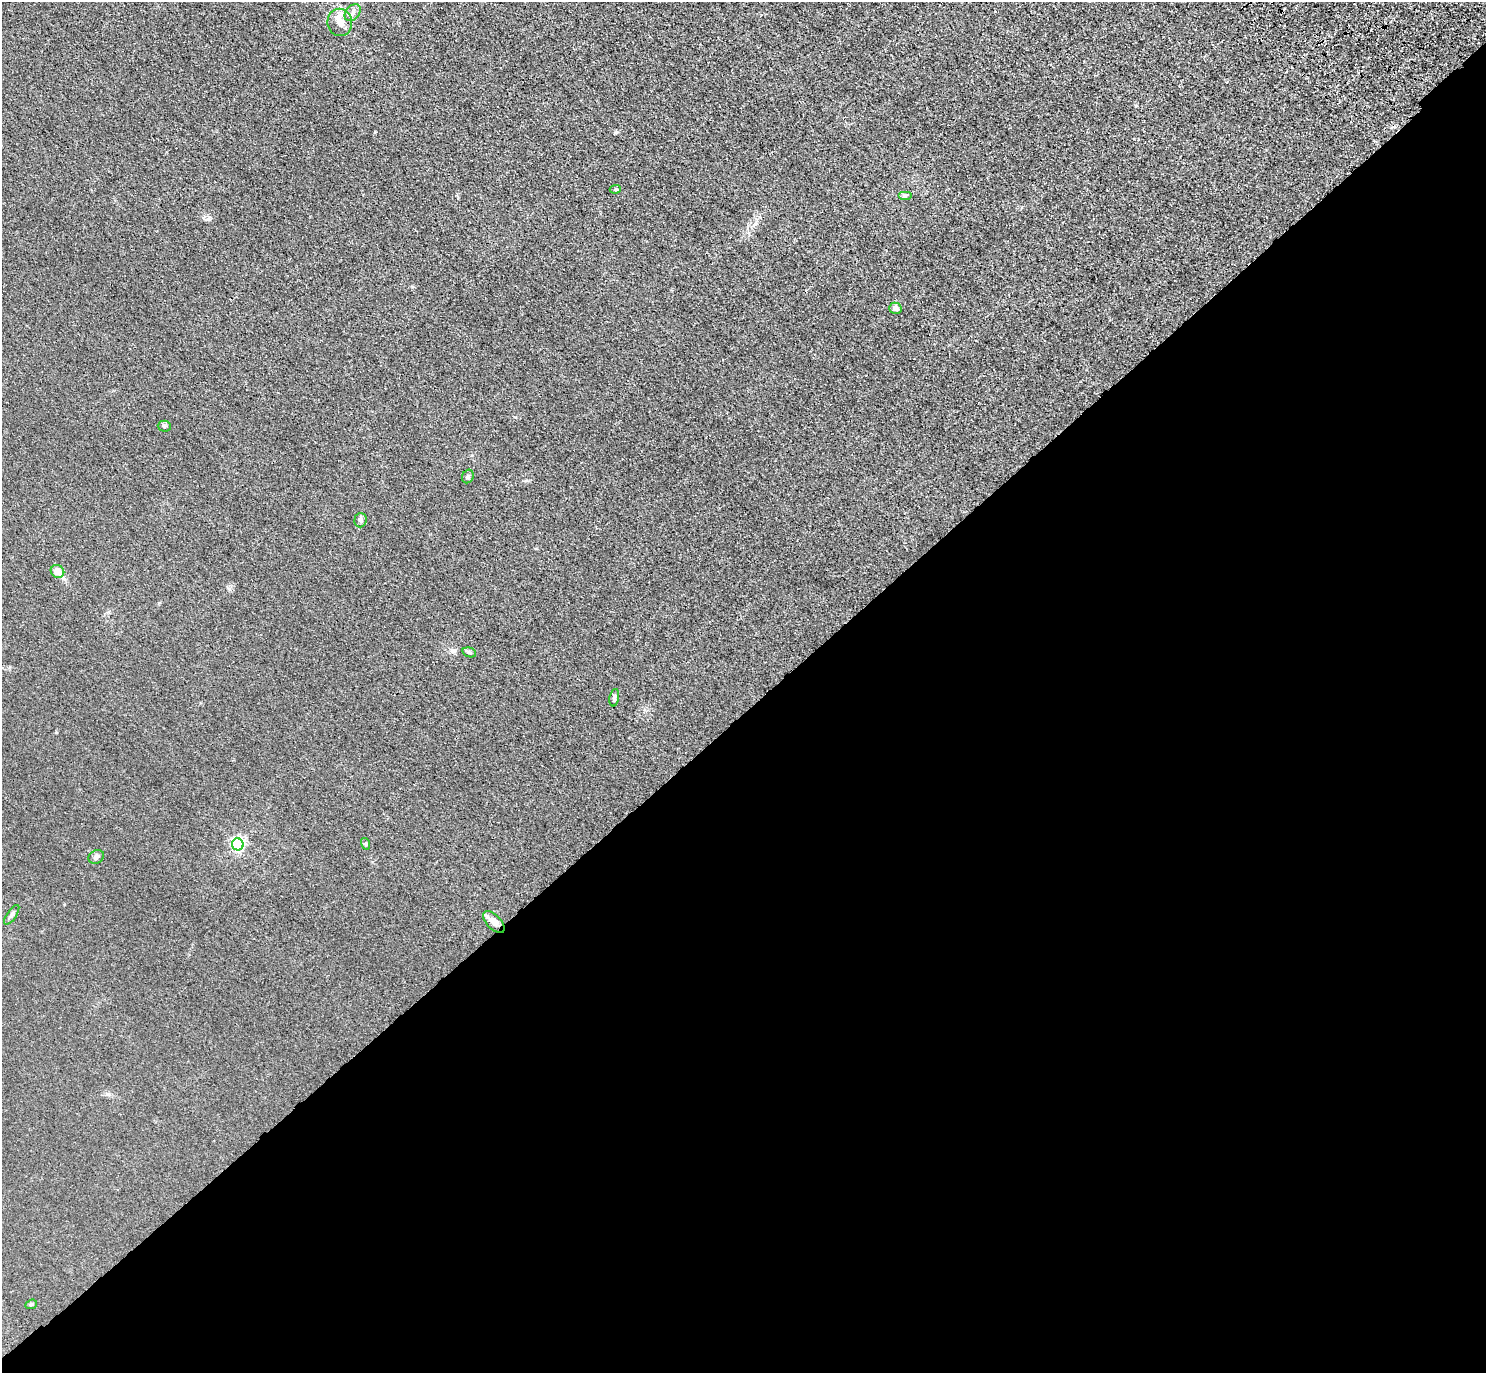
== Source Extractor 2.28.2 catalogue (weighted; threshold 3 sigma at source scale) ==
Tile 15 of 4 x 4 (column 3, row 4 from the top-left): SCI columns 3061-4544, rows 388-1758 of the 6120 x 6120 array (HDU 1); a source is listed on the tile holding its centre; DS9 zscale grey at full resolution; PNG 1488 x 1375 px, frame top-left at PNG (2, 2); each listed source drawn as its Kron ellipse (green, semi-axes under 4 px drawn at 4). Shown black and unused: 48% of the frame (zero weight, under 3 of 4 exposures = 6% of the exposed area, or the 3 px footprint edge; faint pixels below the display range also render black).
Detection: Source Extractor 2.28.2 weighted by HDU 2 'WHT'; one run over the whole footprint, this tile lists its part. Background 0.0132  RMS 0.0053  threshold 0.024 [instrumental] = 3 sigma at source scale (4.5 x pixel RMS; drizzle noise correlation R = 1.50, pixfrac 1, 0.05/0.05 arcsec/px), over >= 5 px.
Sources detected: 18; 1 cosmic-ray / hot-pixel residue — neither listed nor drawn; the other 17 listed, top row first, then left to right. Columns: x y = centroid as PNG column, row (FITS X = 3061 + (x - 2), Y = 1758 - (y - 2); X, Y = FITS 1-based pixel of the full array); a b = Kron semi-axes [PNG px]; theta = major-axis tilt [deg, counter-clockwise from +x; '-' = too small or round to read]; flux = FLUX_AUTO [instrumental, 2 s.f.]
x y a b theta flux
353 13 9 6 51 2
340 22 14 12 -80 4.9
615 189 5 4 - 0.67
905 195 7 4 0 1
895 308 6 5 - 2.2
164 426 6 5 - 0.98
468 476 7 5 60 0.98
360 520 7 6 - 1.3
57 571 7 6 - 6.2
469 652 7 4 -16 1
614 698 9 4 80 1.4
238 844 6 6 - 100
366 844 6 4 -73 0.65
96 857 8 6 29 1.8
12 915 11 4 55 1.4
494 922 13 7 -45 4.1
31 1304 6 4 20 0.66
Unlisted compact peaks at least as high as the median listed source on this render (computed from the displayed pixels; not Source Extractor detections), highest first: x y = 208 219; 515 417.